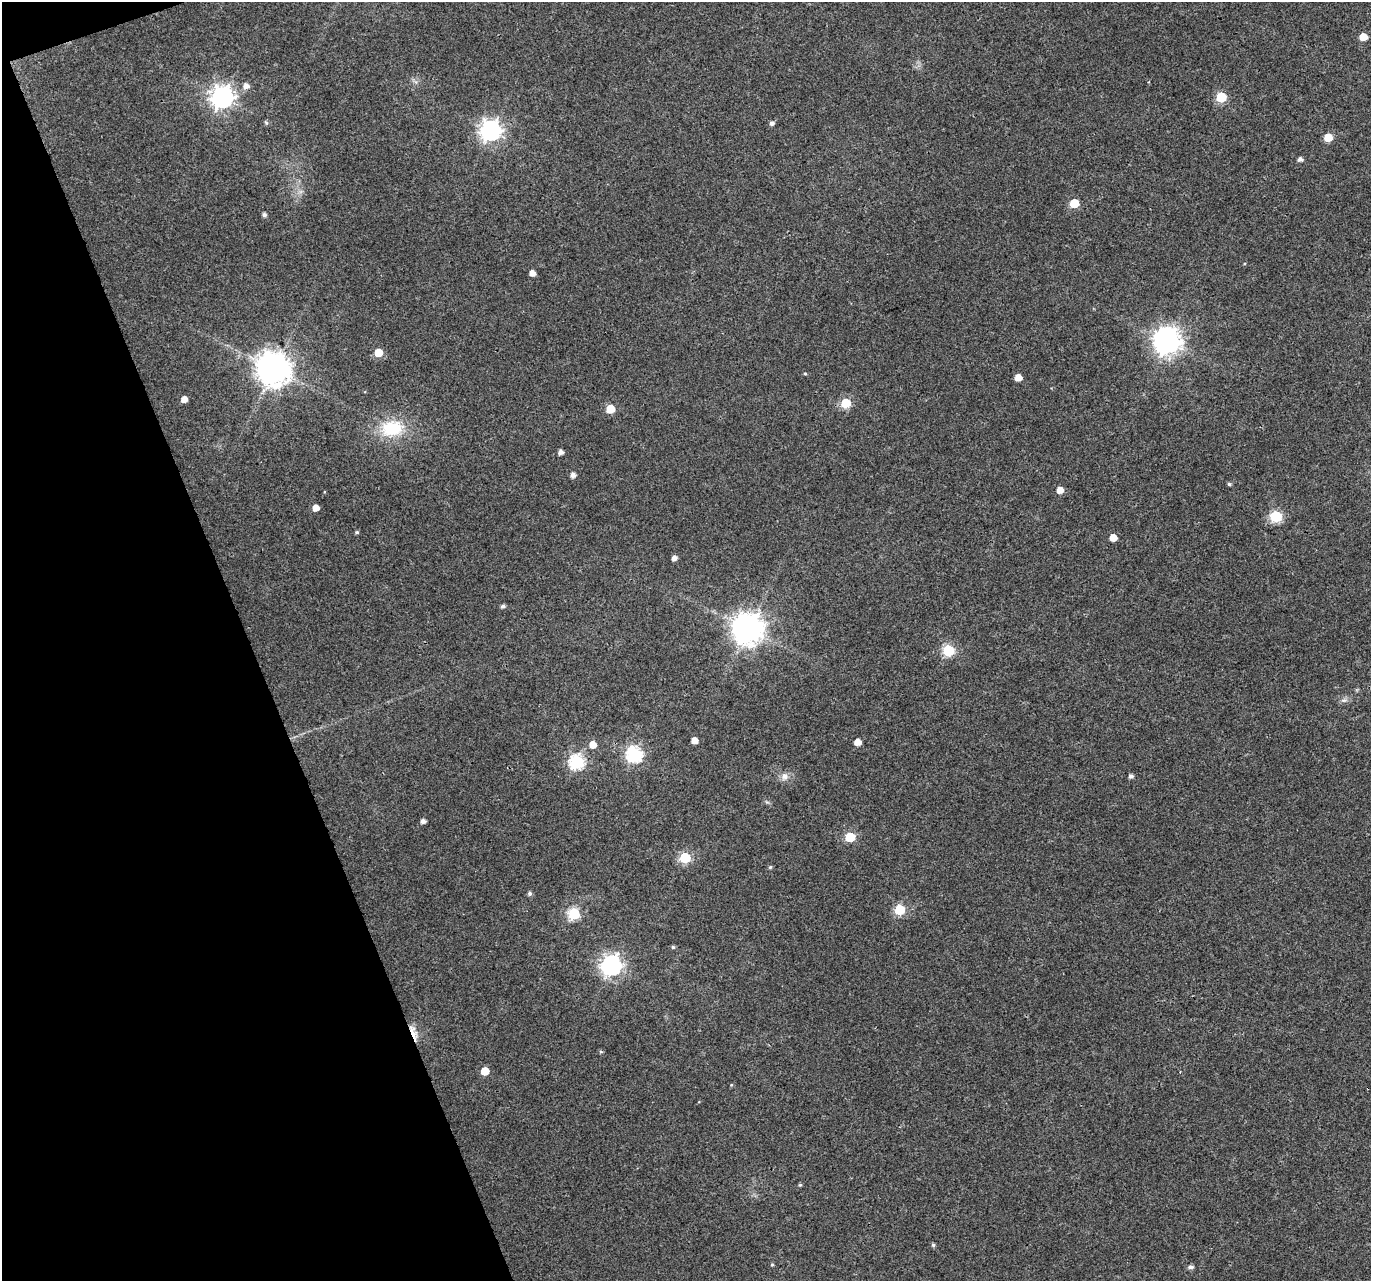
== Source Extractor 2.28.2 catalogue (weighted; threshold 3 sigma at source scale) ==
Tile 5 of 4 x 4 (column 1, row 2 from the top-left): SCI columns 3-1371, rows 2689-3967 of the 5484 x 5319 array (HDU 1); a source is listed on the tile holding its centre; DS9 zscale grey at full resolution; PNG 1373 x 1283 px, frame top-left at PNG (2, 2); no overlay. Shown black and unused: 18% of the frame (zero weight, under 3 of 4 exposures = <1% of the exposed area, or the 3 px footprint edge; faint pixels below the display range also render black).
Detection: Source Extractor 2.28.2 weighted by HDU 2 'WHT'; one run over the whole footprint, this tile lists its part. Background 0.0313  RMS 0.0039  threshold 0.0177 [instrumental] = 3 sigma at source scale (4.5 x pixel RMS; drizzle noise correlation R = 1.50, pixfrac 1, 0.0396/0.0396 arcsec/px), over >= 5 px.
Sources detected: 58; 1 inside a brighter object's white glare — not listed; the other 57 listed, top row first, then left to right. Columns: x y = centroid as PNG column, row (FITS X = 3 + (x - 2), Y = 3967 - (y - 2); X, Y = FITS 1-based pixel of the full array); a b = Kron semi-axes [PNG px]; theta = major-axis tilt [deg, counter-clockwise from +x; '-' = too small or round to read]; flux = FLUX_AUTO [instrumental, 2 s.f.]
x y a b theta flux
1363 37 5 5 - 5.6
246 86 7 6 - 2.2
222 97 8 8 - 250
1221 97 6 6 - 19
266 123 6 5 - 0.65
772 123 5 5 - 1.4
491 130 8 8 - 210
1328 137 6 5 - 7.7
1300 159 5 5 - 1.3
1074 203 6 5 - 13
264 215 5 4 - 1.2
532 273 5 5 - 3
1168 342 9 9 - 380
378 353 6 6 - 7.3
274 369 10 10 - 770
805 373 4 4 - 0.42
1018 377 5 5 - 3.9
184 399 5 5 - 3.5
846 403 6 6 - 18
610 409 6 5 - 11
392 428 24 17 6 19
561 452 4 4 - 1.8
573 475 5 4 - 1.9
1229 484 5 5 - 0.6
1060 490 5 5 - 3.5
316 508 5 5 - 3.7
1276 516 6 6 - 38
357 532 5 4 - 0.6
1113 538 5 5 - 4.4
674 558 5 4 - 1.9
503 606 5 5 - 1
748 629 9 9 - 630
948 650 6 6 - 38
1343 700 9 5 17 1.2
694 740 5 5 - 3.2
858 742 5 5 - 3.6
593 745 6 6 - 4.3
634 754 7 7 - 85
577 762 7 7 - 72
785 776 11 10 - 2.5
1131 776 5 4 - 1.2
423 821 5 4 - 1.7
850 837 6 6 - 19
685 858 6 6 - 27
770 867 5 4 - 0.48
530 893 5 5 - 1
900 910 6 6 - 23
574 914 6 6 - 41
673 947 5 5 - 0.58
611 965 8 7 - 190
413 1033 16 5 -71 7.6
601 1052 5 4 - 0.55
485 1071 5 5 - 7.8
800 1185 5 4 - 0.42
933 1245 4 4 - 0.71
772 1265 4 4 - 0.43
1190 1267 6 5 - 1.2
Overlapping masked pixels (flux is a lower limit): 1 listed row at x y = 413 1033